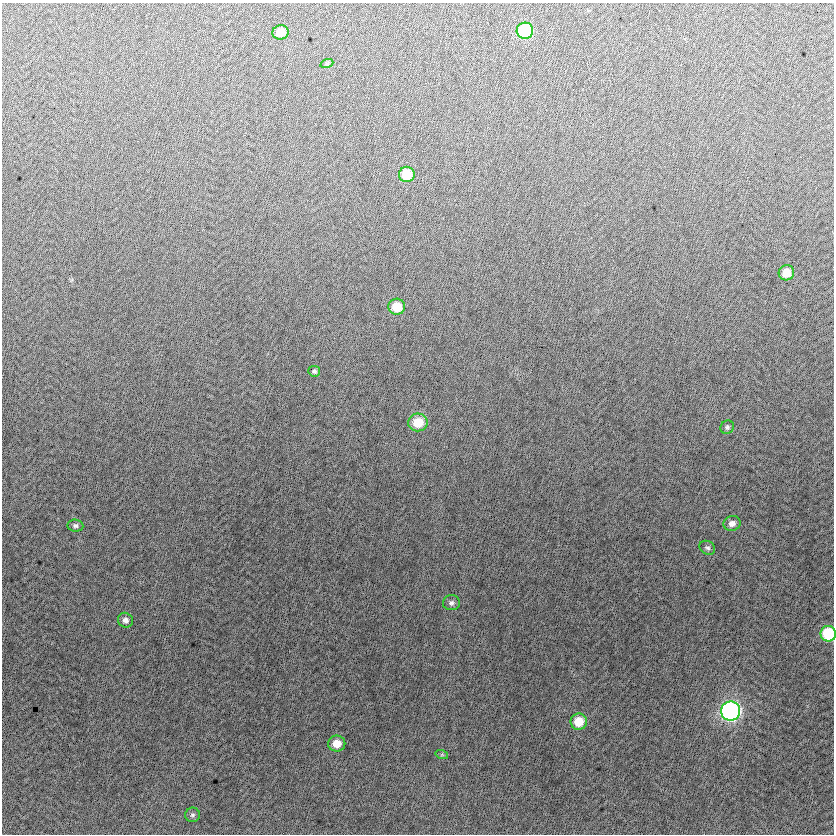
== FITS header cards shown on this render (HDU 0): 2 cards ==
NAXIS1  =                  832
NAXIS2  =                  832

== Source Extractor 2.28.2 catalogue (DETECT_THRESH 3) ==
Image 832 x 832 px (HDU 0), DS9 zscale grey, 1 PNG px = 1 image px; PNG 836 x 836 px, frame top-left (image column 1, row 832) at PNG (2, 3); each listed source drawn as its Kron ellipse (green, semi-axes under 4 px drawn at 4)
Background -5.64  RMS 13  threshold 37.6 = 3 sigma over >= 5 px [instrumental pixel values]
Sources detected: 20; all 20 listed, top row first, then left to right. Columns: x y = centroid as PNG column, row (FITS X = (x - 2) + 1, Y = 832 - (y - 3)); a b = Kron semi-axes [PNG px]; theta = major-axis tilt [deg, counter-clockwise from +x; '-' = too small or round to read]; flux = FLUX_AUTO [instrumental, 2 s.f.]
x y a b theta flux
525 31 8 8 - 56000
281 32 8 7 - 12000
327 63 7 4 19 1200
407 174 8 7 - 24000
786 273 8 7 - 12000
397 307 8 8 - 18000
314 371 6 5 - 1700
418 422 9 9 - 21000
727 427 7 6 - 2000
732 523 8 7 - 5000
75 526 8 6 -5 2200
707 548 8 6 -29 2300
451 603 8 7 - 3000
125 620 8 7 - 3500
828 634 8 7 - 48000
731 711 10 9 - 250000
579 722 8 8 - 18000
337 744 8 8 - 12000
442 755 6 4 -18 1200
192 815 7 7 - 2200
At the frame edge (FLAGS 8, measured only in part): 1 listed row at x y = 828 634